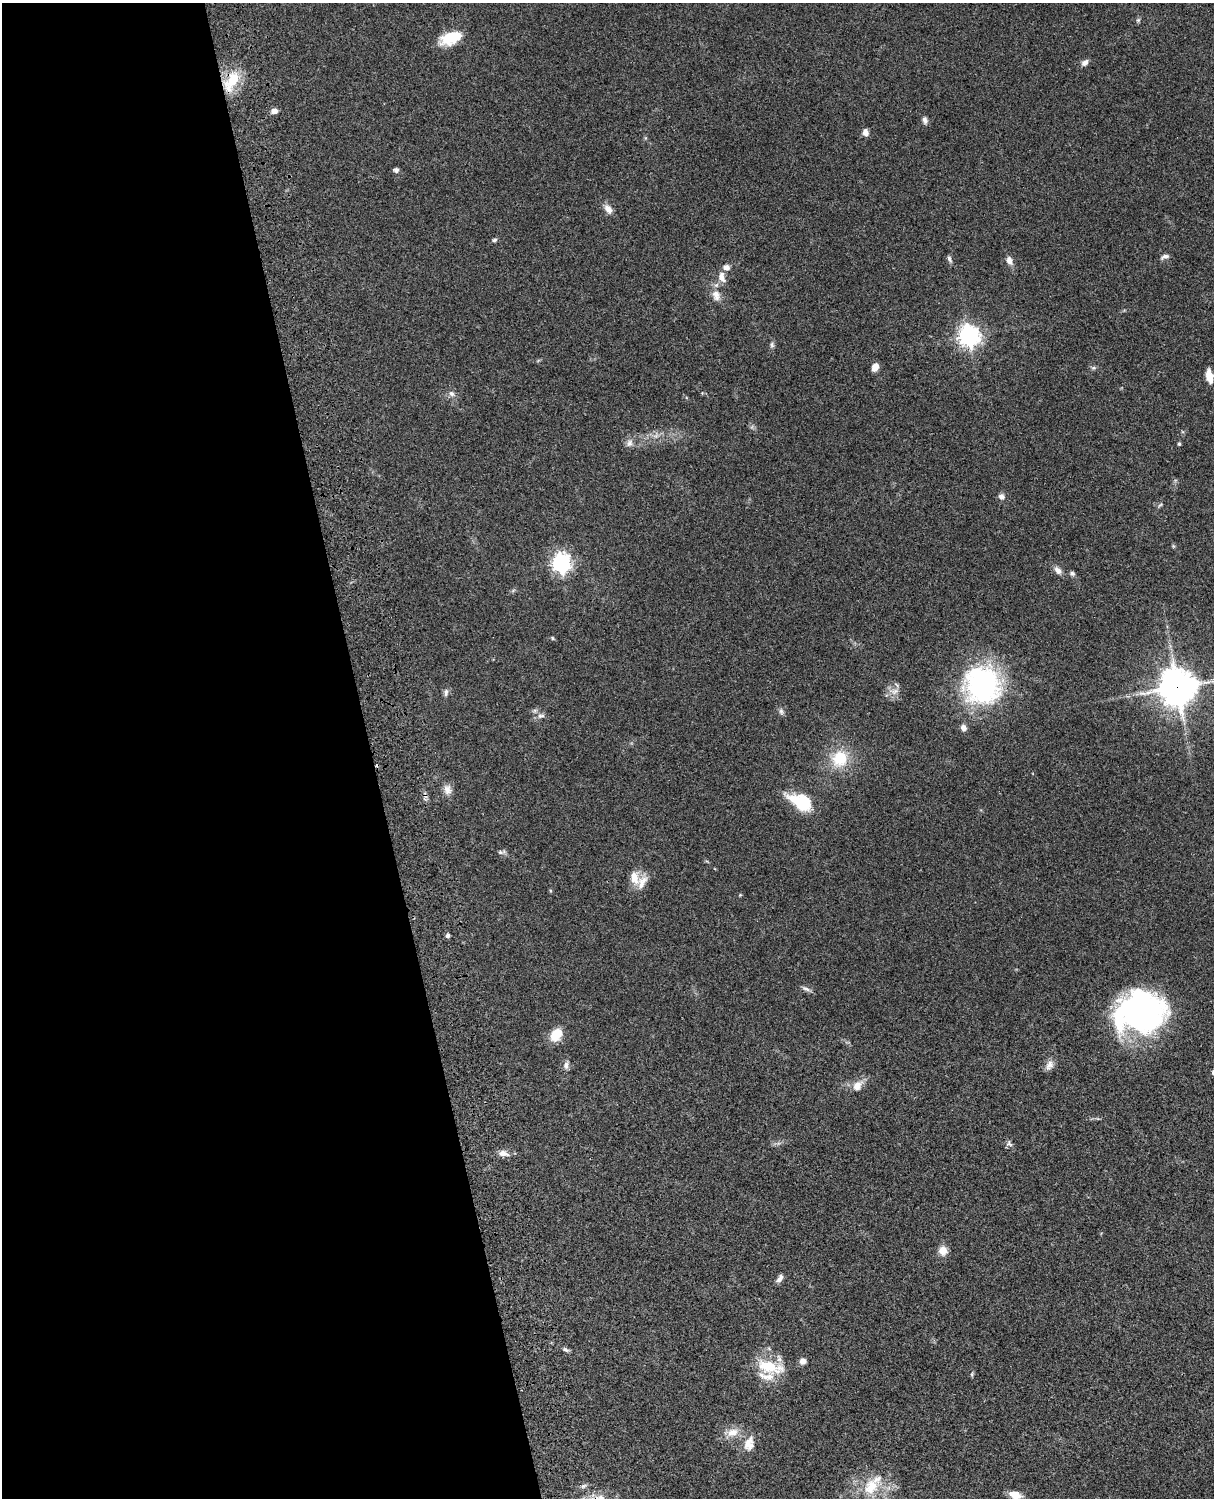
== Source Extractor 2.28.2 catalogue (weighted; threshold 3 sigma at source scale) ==
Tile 5 of 4 x 3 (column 1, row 2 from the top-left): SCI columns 121-1332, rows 1772-3267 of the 5086 x 4926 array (HDU 1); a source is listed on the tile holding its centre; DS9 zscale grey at full resolution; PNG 1216 x 1500 px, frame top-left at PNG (2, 3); no overlay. Shown black and unused: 31% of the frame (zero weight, under 3 of 4 exposures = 6% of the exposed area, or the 3 px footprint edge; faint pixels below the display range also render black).
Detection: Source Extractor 2.28.2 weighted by HDU 2 'WHT'; one run over the whole footprint, this tile lists its part. Background 0.0785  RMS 0.0058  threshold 0.0259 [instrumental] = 3 sigma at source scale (4.5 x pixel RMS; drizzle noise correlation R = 1.50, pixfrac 1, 0.05/0.05 arcsec/px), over >= 5 px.
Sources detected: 68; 1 inside a brighter object's white glare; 1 cosmic-ray / hot-pixel residue — not listed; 3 inside a brighter listed object's ellipse — not listed separately; the other 63 listed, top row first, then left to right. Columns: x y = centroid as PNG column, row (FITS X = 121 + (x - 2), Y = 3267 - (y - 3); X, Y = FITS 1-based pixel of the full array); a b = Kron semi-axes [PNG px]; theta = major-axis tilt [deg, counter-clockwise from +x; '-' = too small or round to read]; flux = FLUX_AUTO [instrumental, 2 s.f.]
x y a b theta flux
1138 20 6 5 - 0.95
450 38 23 12 19 17
1085 63 8 6 39 2.7
231 81 31 15 59 18
274 111 8 6 4 2.8
925 120 9 6 -79 1.9
865 132 8 7 - 2.6
396 170 6 5 - 1.6
608 209 11 7 -50 4.1
494 240 7 5 30 1.1
1165 257 11 5 18 1.8
949 259 9 5 -62 1.4
1009 261 11 7 -72 3.1
726 267 9 7 -11 2.9
722 277 14 8 -73 4.3
716 295 15 11 -71 5.4
969 336 8 7 - 360
772 345 8 5 -76 1.3
875 367 8 6 60 4.9
1093 368 6 5 - 1
1209 376 12 6 -80 7.9
452 394 10 7 -38 2.2
629 443 11 8 67 2.6
1179 444 4 4 - 0.85
1001 497 8 8 - 2.1
1160 505 7 4 37 0.83
561 563 8 7 - 240
1058 570 12 7 -42 3
1072 573 7 6 - 1.3
552 638 5 4 - 0.61
982 685 42 39 -69 99
1177 687 13 12 - 1100
894 691 12 8 11 3.7
446 693 9 6 86 1.8
781 711 9 6 -80 1.5
541 716 11 6 10 2
963 728 7 6 - 2.6
840 759 20 18 54 19
447 790 14 10 -74 3.9
797 801 28 17 -18 17
501 852 11 5 7 1.3
634 877 18 11 -77 7.2
740 895 4 4 - 0.49
448 936 5 5 - 1.5
806 989 13 5 -25 1.8
1139 1014 55 37 6 130
556 1035 16 12 55 9.3
566 1065 10 7 80 2.3
1049 1065 14 9 64 3.4
857 1085 16 11 51 5.4
1009 1144 8 4 -19 1.4
503 1153 14 7 -15 3.7
943 1251 10 10 - 5.3
780 1278 11 5 59 2.5
566 1350 9 5 -28 1.3
803 1361 7 7 - 3
770 1367 31 13 -14 21
972 1374 6 4 72 0.76
732 1432 18 11 14 7
749 1444 22 14 74 7.7
583 1486 9 4 35 1.2
871 1487 27 19 52 19
1015 1495 12 7 -13 7.5
Overlapping masked pixels (flux is a lower limit): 3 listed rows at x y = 231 81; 1177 687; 447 790
Isophote crosses this tile's border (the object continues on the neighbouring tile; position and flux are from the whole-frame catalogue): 2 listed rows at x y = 1209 376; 1177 687